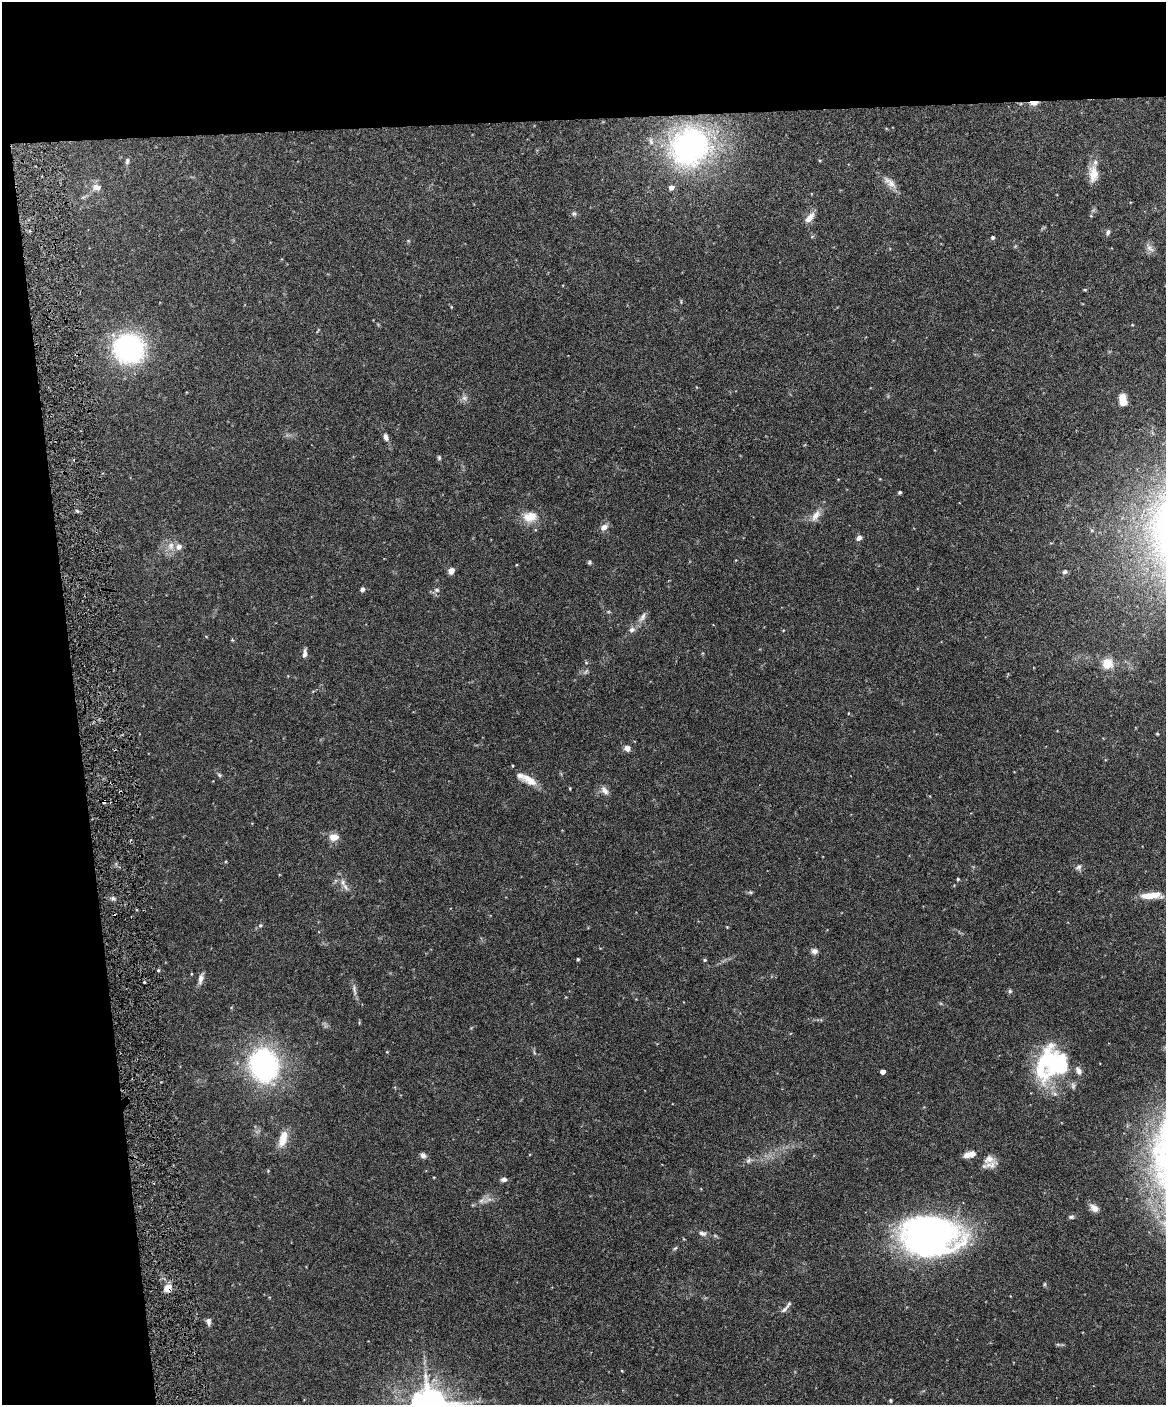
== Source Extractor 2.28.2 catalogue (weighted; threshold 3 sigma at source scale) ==
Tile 1 of 4 x 3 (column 1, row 1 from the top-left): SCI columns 2-1165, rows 2941-4343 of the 4656 x 4583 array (HDU 1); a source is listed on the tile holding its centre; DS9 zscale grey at full resolution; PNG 1168 x 1407 px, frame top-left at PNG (2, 2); no overlay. Shown black and unused: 15% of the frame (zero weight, under 3 of 6 exposures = <1% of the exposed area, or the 3 px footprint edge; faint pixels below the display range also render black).
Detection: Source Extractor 2.28.2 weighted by HDU 2 'WHT'; one run over the whole footprint, this tile lists its part. Background 0.243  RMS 0.0049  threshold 0.02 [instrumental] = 3 sigma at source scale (4.09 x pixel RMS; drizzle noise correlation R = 1.36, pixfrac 0.8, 0.05/0.05 arcsec/px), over >= 5 px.
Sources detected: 88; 1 inside a brighter object's white glare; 1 cosmic-ray / hot-pixel residue — not listed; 4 inside a brighter listed object's ellipse — not listed separately; the other 82 listed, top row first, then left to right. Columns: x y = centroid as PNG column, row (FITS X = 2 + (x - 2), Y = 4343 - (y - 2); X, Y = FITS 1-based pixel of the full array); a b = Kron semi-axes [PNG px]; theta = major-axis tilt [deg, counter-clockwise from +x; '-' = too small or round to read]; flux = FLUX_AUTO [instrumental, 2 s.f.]
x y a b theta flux
1034 103 10 5 4 3.3
691 146 45 40 42 110
127 161 9 5 76 0.97
1093 174 22 11 90 6.5
890 183 22 8 -45 3.9
97 187 12 9 -8 2.8
671 187 5 5 - 2.4
574 214 7 7 - 1.1
810 218 14 7 51 3.6
1108 232 7 5 75 1
992 237 5 4 - 0.81
1150 248 15 6 -47 2.1
1085 290 4 4 - 0.44
1132 325 4 3 - 0.29
129 348 32 30 -8 65
464 398 7 6 - 1.4
1123 400 12 7 -78 6.6
386 437 9 6 -67 1.8
439 458 6 4 -71 0.71
900 492 4 3 - 0.8
816 515 18 9 54 3.8
530 517 20 14 6 7.1
604 527 10 8 34 2.3
859 538 7 5 42 1.7
171 546 12 9 -84 3.5
589 562 5 5 - 0.69
451 571 7 6 - 2.5
1065 572 6 5 - 1
362 589 6 5 - 1.2
437 590 8 6 -14 1.2
642 617 14 7 61 2.4
632 630 8 7 - 1.7
206 636 5 3 - 0.32
232 640 4 3 - 0.4
305 653 11 6 87 1.7
1107 663 14 14 - 6.7
586 671 8 4 45 0.89
848 713 4 3 - 0.31
1157 734 4 4 - 0.39
627 748 7 6 - 2.4
219 775 6 5 - 0.68
529 780 22 10 -31 5.9
570 788 4 3 - 0.39
604 790 13 8 -54 2.4
334 837 12 9 3 3.8
1079 867 10 7 47 1.4
958 879 4 3 - 0.59
343 882 9 8 - 2.3
750 892 6 4 -42 0.61
1151 895 24 7 4 8.2
113 898 6 5 - 0.93
260 925 6 5 - 0.66
727 927 3 3 - 0.33
814 951 8 7 - 1.9
578 959 4 3 - 0.56
705 960 4 4 - 0.64
201 979 15 6 76 2.3
144 982 3 2 - 0.44
354 989 18 5 -78 1.9
1010 991 6 5 - 0.74
1042 1064 58 27 70 32
263 1065 29 24 -75 90
1079 1070 11 7 -62 2.1
883 1072 4 4 - 3.1
283 1139 20 9 73 6.6
969 1154 13 6 14 4.3
423 1155 8 7 - 1.4
989 1159 17 12 4 3.8
748 1160 10 6 38 1.4
504 1179 8 6 8 1.5
481 1201 8 6 54 1.5
1094 1208 12 8 -38 3.2
1071 1217 8 4 -6 0.86
702 1233 10 7 -19 1.7
929 1236 52 36 -2 190
675 1248 6 4 43 0.63
1044 1284 6 4 89 0.56
168 1288 9 8 - 4
784 1310 12 5 42 1.8
208 1321 9 6 -82 1.5
622 1371 4 3 - 0.34
890 1400 4 3 - 0.62
Overlapping masked pixels (flux is a lower limit): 2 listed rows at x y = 1034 103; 168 1288